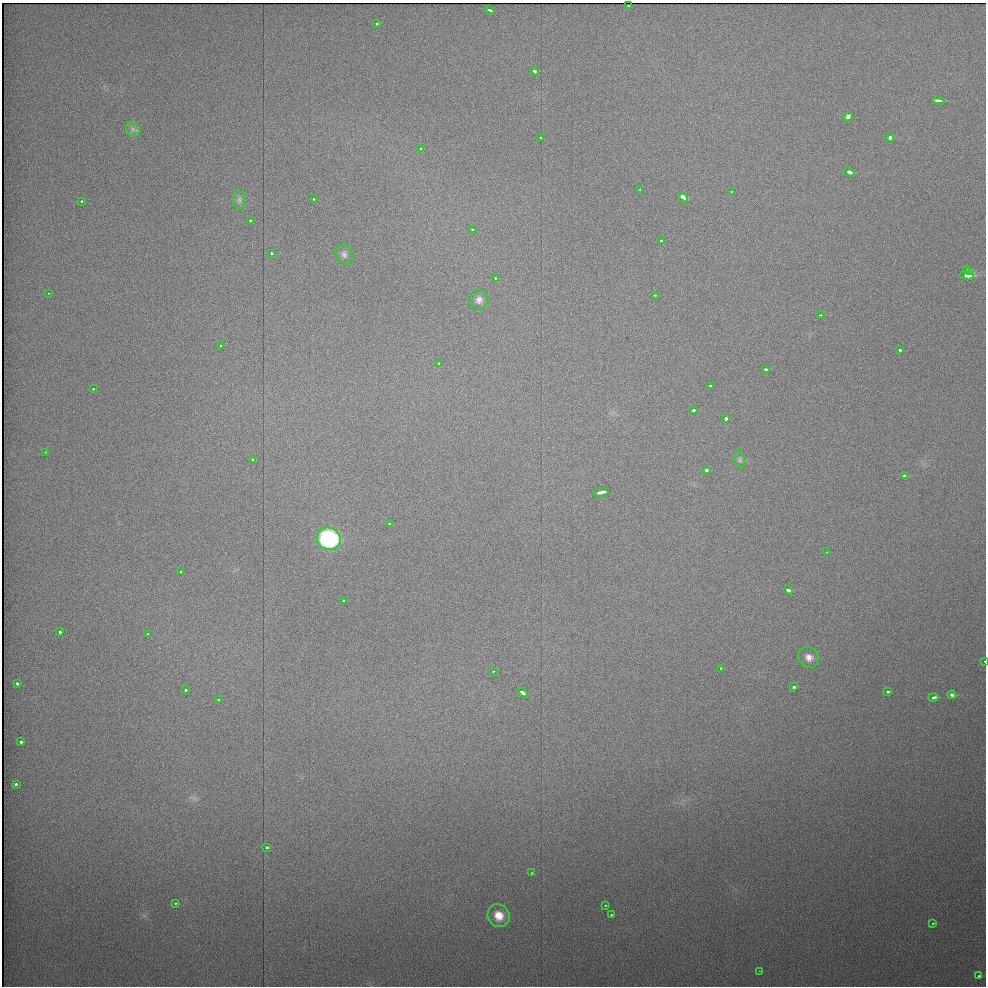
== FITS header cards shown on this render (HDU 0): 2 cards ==
NAXIS1  =                  984 / Axis length
NAXIS2  =                  984 / Axis length

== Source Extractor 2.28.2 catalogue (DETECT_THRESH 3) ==
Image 984 x 984 px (HDU 0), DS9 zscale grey, 1 PNG px = 1 image px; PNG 988 x 988 px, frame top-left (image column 1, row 984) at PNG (2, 3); each listed source drawn as its Kron ellipse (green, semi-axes under 4 px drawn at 4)
Background 2320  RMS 5.8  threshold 17.5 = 3 sigma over >= 5 px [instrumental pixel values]
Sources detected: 75; all 75 listed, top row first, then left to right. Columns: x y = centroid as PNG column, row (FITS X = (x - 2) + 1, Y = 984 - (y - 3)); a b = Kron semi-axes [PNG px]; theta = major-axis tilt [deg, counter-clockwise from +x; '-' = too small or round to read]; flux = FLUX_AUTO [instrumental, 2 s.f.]
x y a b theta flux
628 5 3 3 - 720
490 10 5 3 - 1200
376 24 3 2 - 680
534 71 4 3 - 1500
938 101 6 3 -11 2900
848 117 5 4 - 1500
133 129 8 6 -46 1300
541 137 3 2 - 470
890 138 4 3 - 2300
421 149 3 3 - 1500
849 172 6 3 -28 3400
640 190 3 2 - 460
731 191 3 2 - 510
683 197 5 3 - 7400
313 199 3 3 - 540
239 200 10 6 88 1300
81 201 3 2 - 920
250 220 3 2 - 960
472 229 3 3 - 560
661 240 3 3 - 800
271 253 3 3 - 920
344 254 10 8 -66 1500
966 269 3 3 - 2500
969 272 4 3 - 4400
967 275 7 4 -2 11000
495 278 3 3 - 1100
48 293 2 2 - 340
655 295 3 3 - 540
479 300 10 9 - 2000
820 315 3 3 - 590
220 346 3 3 - 560
900 350 3 3 - 930
439 364 3 3 - 860
765 369 3 3 - 870
710 386 3 3 - 1400
93 389 3 2 - 1000
693 410 3 3 - 1900
726 419 4 3 - 1400
45 452 3 2 - 340
252 459 3 3 - 960
740 460 9 5 -78 890
706 470 3 3 - 2200
904 475 3 3 - 1100
601 492 8 3 10 4900
390 524 3 3 - 1500
329 539 12 11 - 55000
827 552 3 2 - 550
181 571 3 3 - 840
788 590 5 3 - 4100
343 601 3 3 - 920
60 632 3 3 - 1900
147 634 3 3 - 1000
809 657 11 9 -44 2700
985 661 3 2 - 430
721 668 3 3 - 540
493 671 3 3 - 850
17 683 3 3 - 1200
793 687 4 3 - 1500
185 690 3 3 - 1100
887 691 3 3 - 1100
522 692 5 3 - 2600
952 695 4 3 - 2500
933 697 5 3 - 1900
218 700 3 3 - 1400
21 742 3 3 - 2200
16 784 3 3 - 1900
266 848 3 3 - 1200
532 873 3 2 - 510
175 903 3 2 - 680
605 905 3 3 - 420
611 915 3 2 - 610
499 916 12 10 -53 5600
933 923 3 3 - 320
759 971 2 2 - 250
979 976 3 2 - 620
At the frame edge (FLAGS 8, measured only in part): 1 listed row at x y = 985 661